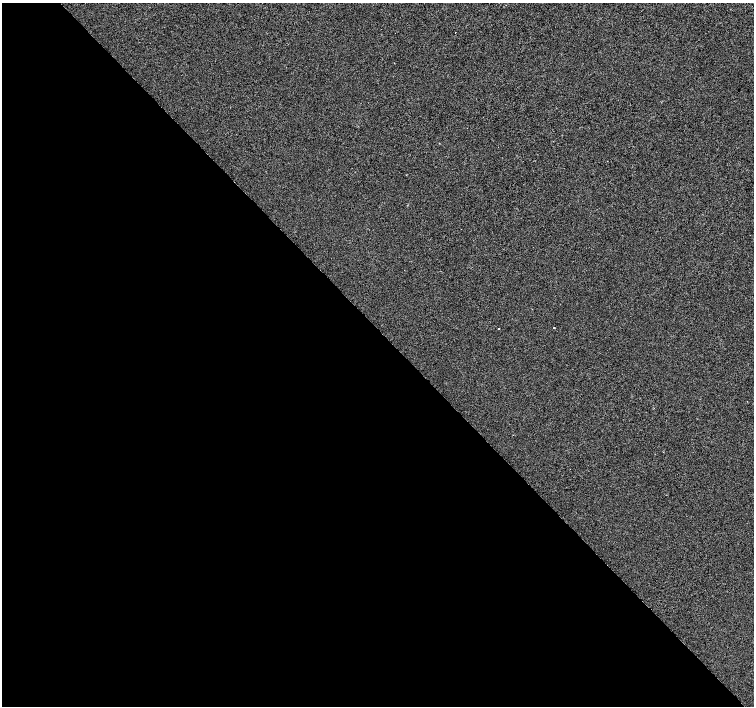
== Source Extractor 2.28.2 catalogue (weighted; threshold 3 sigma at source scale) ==
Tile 9 of 4 x 4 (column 1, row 3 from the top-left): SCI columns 6-1509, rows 1621-3027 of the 6021 x 5991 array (HDU 1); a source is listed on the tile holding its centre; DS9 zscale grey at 2 x 2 block average (1 PNG px = mean of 2 x 2 image px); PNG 756 x 708 px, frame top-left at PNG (2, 3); no overlay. Shown black and unused: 53% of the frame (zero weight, under 2 of 3 exposures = <1% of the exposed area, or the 3 px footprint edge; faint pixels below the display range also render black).
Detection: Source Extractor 2.28.2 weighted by HDU 2 'WHT'; one run over the whole footprint, this tile lists its part. Background -2.44e-04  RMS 0.0042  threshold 0.0187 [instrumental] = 3 sigma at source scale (4.5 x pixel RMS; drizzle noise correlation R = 1.50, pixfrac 1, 0.0396/0.0396 arcsec/px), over >= 5 px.
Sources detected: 3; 1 cosmic-ray / hot-pixel residue — not listed; the other 2 listed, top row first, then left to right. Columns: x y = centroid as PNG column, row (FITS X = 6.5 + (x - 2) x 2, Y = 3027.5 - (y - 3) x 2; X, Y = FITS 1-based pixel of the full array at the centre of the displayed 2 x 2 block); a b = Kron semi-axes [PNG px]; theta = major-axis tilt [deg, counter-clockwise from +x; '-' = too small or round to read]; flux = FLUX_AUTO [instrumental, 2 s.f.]
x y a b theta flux
498 328 2 2 - 0.59
554 328 2 2 - 0.62